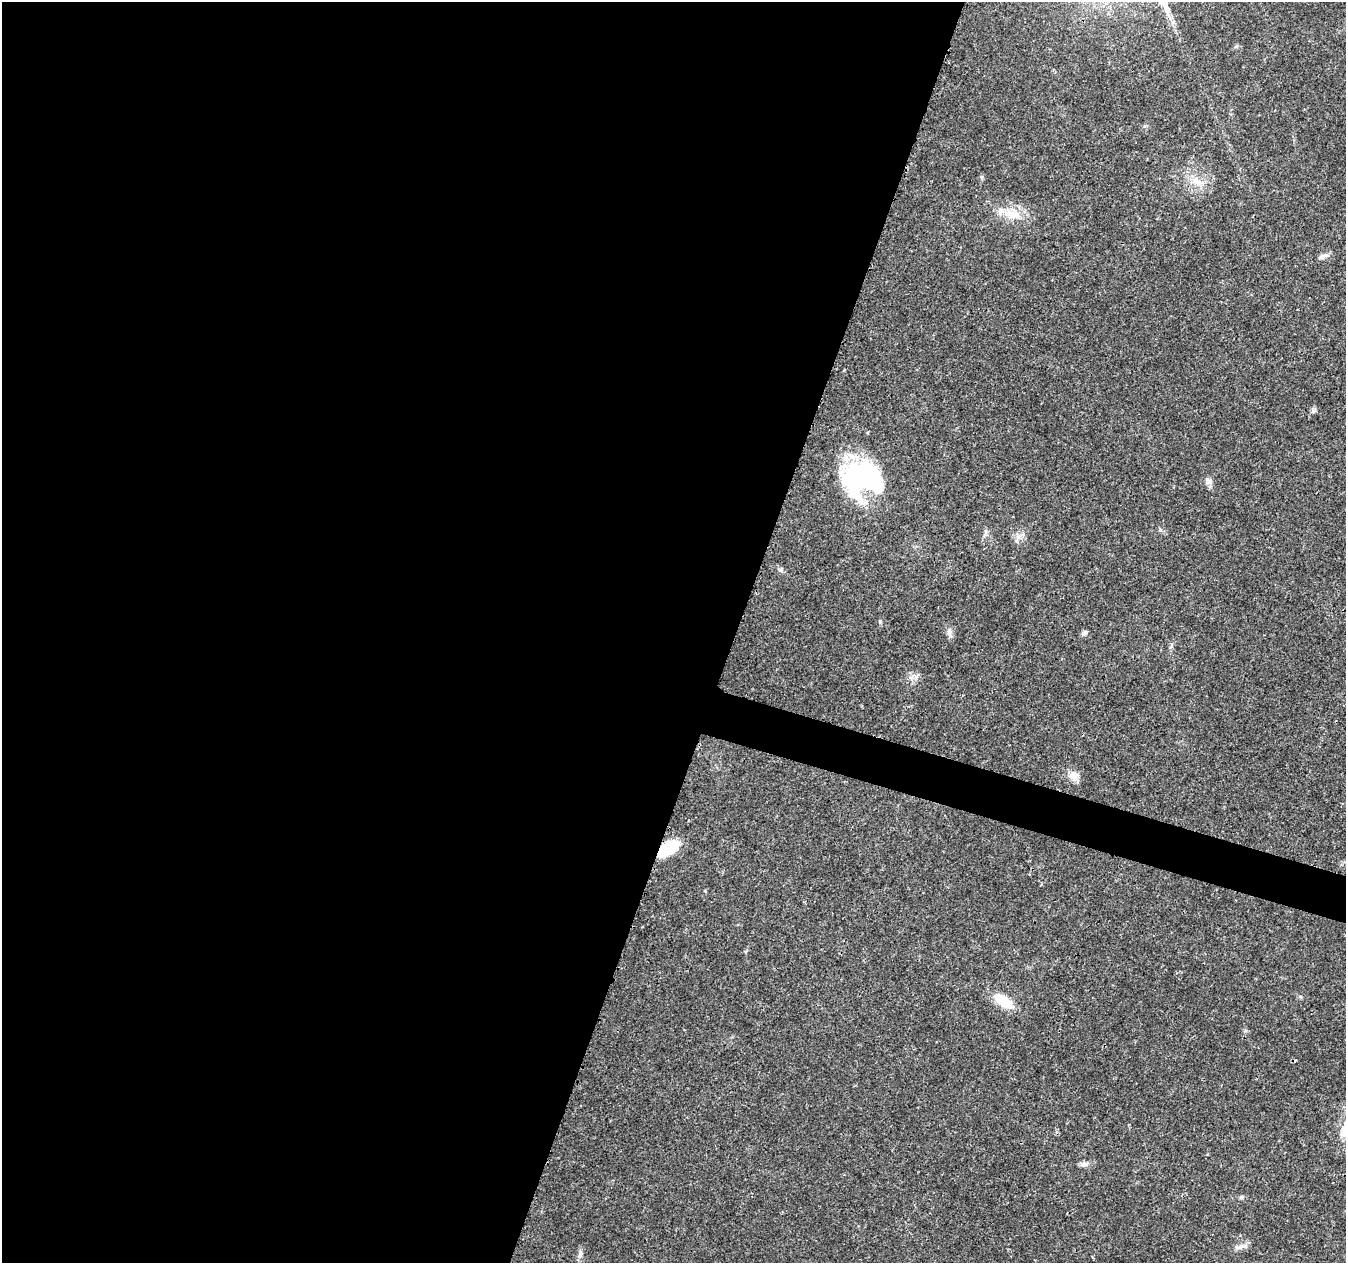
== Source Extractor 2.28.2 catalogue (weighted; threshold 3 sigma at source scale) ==
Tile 5 of 4 x 4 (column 1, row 2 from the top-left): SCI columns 11-1354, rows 2805-4065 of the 5392 x 5546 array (HDU 1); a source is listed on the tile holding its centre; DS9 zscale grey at full resolution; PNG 1348 x 1265 px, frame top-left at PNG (2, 2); no overlay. Shown black and unused: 56% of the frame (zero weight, under 3 of 4 exposures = <1% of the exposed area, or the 3 px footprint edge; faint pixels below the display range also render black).
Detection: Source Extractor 2.28.2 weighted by HDU 2 'WHT'; one run over the whole footprint, this tile lists its part. Background 0.0261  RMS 0.0019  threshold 0.00865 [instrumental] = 3 sigma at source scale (4.5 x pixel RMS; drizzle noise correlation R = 1.50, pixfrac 1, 0.0396/0.0396 arcsec/px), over >= 5 px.
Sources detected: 18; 1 cosmic-ray / hot-pixel residue — not listed; the other 17 listed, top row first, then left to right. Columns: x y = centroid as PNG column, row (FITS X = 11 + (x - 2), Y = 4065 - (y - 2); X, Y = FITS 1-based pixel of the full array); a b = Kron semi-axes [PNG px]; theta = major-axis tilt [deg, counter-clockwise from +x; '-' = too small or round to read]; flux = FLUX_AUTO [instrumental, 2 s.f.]
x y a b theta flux
1195 180 11 9 -62 1.6
1012 214 28 11 -11 3.8
1323 256 16 5 22 0.75
1313 410 8 6 1 0.44
861 478 43 36 -11 30
1208 481 11 7 -26 0.78
1018 537 7 4 18 0.59
781 570 6 6 - 0.39
949 632 11 5 -79 0.71
1084 633 8 5 26 0.47
1074 776 14 11 -69 1.6
668 848 19 10 35 8.2
1003 1001 23 11 -35 4.7
1084 1164 11 7 1 0.83
1241 1197 6 5 - 0.31
1239 1247 18 5 13 0.87
580 1255 10 5 69 0.58
Overlapping masked pixels (flux is a lower limit): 1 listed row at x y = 668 848
Unlisted compact peaks at least as high as the median listed source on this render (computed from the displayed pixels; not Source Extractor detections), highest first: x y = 880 621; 1160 530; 1236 46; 705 891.